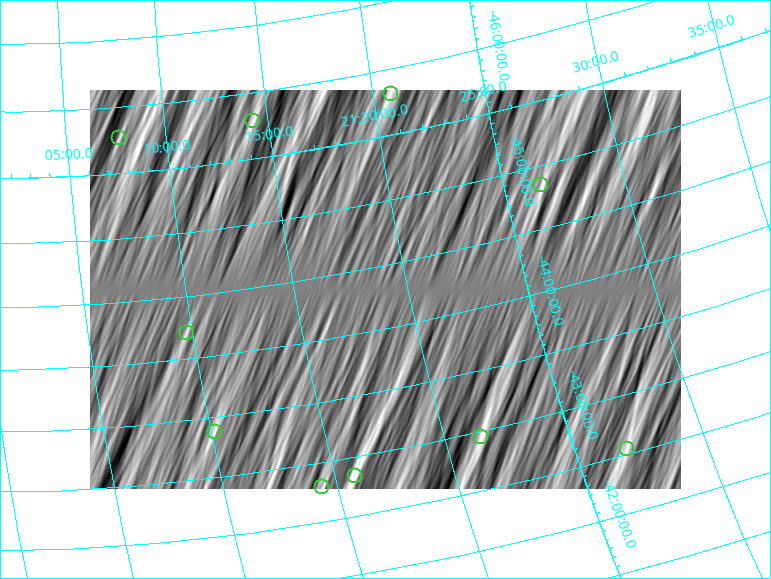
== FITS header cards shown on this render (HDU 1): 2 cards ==
NAXIS1  =                  591
NAXIS2  =                  399

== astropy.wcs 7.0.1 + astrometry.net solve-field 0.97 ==
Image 591 x 399 px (HDU 1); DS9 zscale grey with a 90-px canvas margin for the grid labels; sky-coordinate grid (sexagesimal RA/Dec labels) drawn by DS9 from the SOLVED WCS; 10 Tycho-2 reference stars matched to detected sources circled (green)
Header WCS: none
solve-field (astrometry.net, Tycho-2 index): SOLVED blind (the file carries no WCS)
Solved WCS: RA---TAN-SIP/DEC--TAN-SIP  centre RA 21:19:02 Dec -44:19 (319.76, -44.31 deg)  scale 28.5 x 29.1 arcsec/px (non-square pixels)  FOV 280.7' x 193.8'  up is +168 deg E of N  parity normal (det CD < 0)
(file carries no celestial WCS; the grid is the blind solution)
Tycho-2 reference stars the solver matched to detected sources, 10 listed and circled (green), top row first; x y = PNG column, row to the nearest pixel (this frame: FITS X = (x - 90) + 1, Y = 399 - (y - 90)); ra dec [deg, ICRS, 3 dp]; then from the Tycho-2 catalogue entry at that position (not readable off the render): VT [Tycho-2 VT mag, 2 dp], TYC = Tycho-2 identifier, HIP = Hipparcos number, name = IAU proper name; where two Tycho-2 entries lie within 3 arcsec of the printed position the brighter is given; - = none
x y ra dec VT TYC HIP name
391 94 320.212 -45.811 7.51 8422-1137-1 105391 -
253 121 318.569 -45.783 7.00 8422-1132-1 104838 -
119 138 316.921 -45.769 8.25 8421-447-1 104292 -
541 185 321.649 -44.847 7.93 7991-936-1 105878 -
187 333 317.434 -44.210 6.66 7977-617-1 104469 -
215 432 317.542 -43.383 6.55 7978-937-1 104508 -
481 437 320.378 -42.951 8.19 7987-913-1 105452 -
627 449 321.757 -42.548 5.63 7987-53-1 105913 -
355 476 318.970 -42.844 8.38 7974-446-1 - -
322 487 318.581 -42.799 8.46 7974-846-1 - -